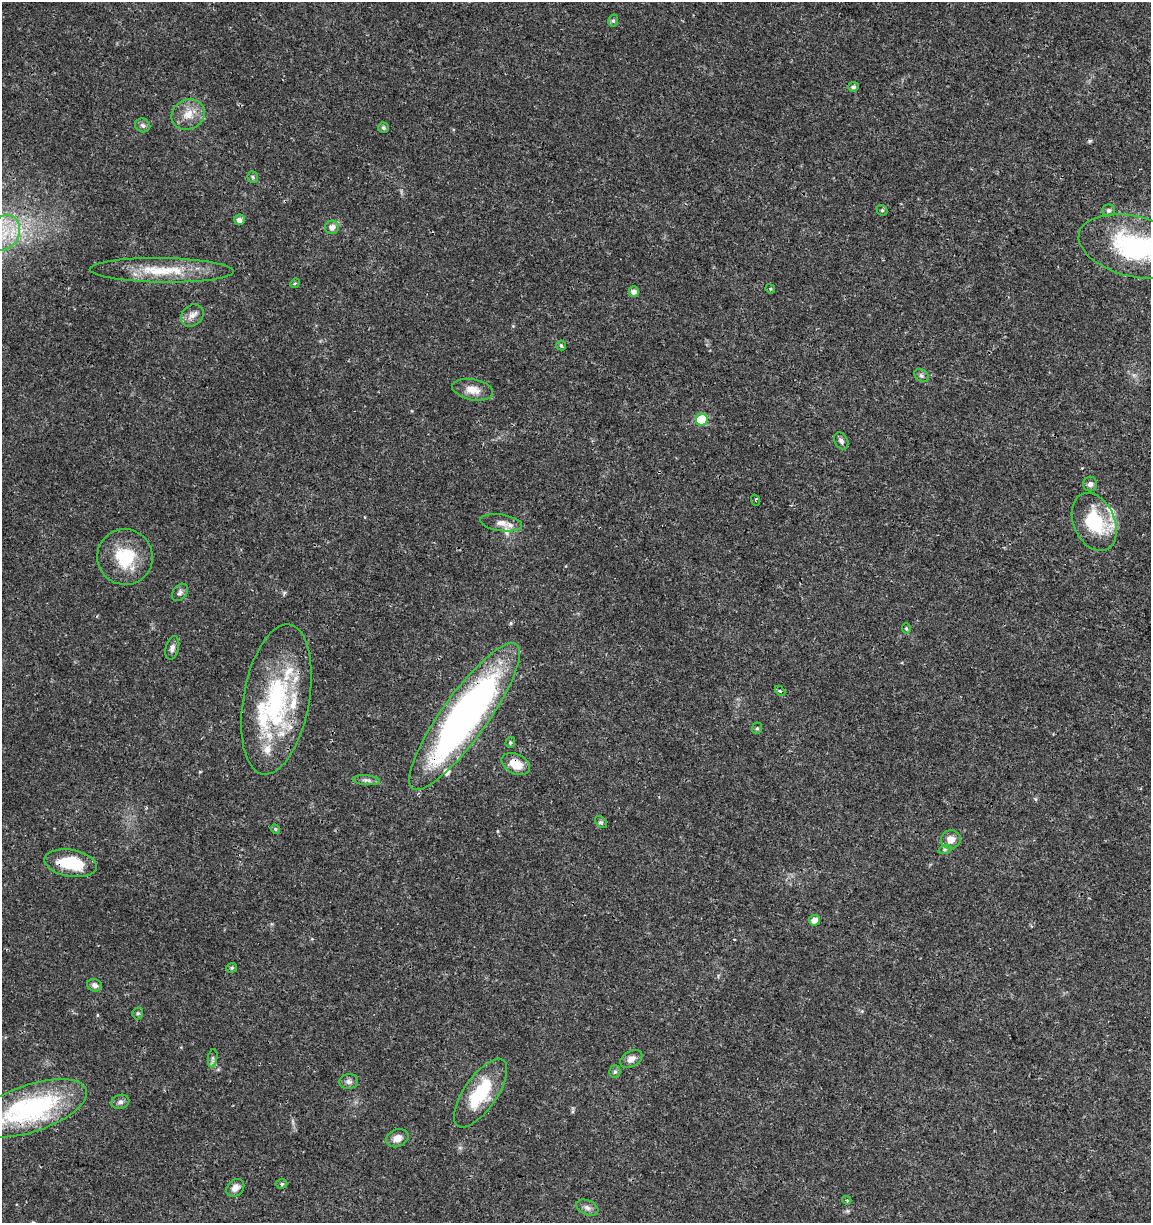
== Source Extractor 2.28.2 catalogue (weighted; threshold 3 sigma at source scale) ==
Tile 6 of 4 x 4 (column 2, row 2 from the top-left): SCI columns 1374-2522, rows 2454-3674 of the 5104 x 4898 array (HDU 1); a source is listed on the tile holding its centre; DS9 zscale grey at full resolution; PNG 1153 x 1225 px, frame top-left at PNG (2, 2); each listed source drawn as its Kron ellipse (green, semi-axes under 4 px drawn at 4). Shown black and unused: <1% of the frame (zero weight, under 3 of 4 exposures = <1% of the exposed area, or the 3 px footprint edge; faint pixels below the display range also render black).
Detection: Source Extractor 2.28.2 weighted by HDU 2 'WHT'; one run over the whole footprint, this tile lists its part. Background 0.0189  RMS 0.0018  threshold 0.00796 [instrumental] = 3 sigma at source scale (4.5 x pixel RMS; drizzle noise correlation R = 1.50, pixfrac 1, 0.0396/0.0396 arcsec/px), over >= 5 px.
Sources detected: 69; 1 cosmic-ray / hot-pixel residue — neither listed nor drawn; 10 inside a brighter listed object's ellipse — not listed separately; the other 58 listed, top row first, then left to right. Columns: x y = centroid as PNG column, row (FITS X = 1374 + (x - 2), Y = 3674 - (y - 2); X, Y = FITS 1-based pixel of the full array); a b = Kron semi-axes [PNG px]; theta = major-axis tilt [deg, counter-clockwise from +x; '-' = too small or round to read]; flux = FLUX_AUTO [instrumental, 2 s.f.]
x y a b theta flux
613 21 6 5 - 0.34
853 87 5 4 - 0.42
188 114 17 15 26 2.7
143 125 8 6 -22 0.49
383 128 5 5 - 0.39
253 177 6 5 - 0.31
882 210 5 5 - 0.28
1109 210 6 6 - 0.52
239 220 5 5 - 0.82
332 227 7 6 - 1.1
4 233 18 14 62 5.2
1136 247 58 30 -14 23
162 270 72 12 -1 7.7
295 283 5 4 - 0.21
770 289 5 4 - 0.2
634 291 5 5 - 0.82
192 316 12 10 43 1.2
561 345 5 4 - 0.37
921 376 8 5 -34 0.42
473 390 21 10 -11 2.1
702 420 6 6 - 6.9
841 441 9 6 -61 0.54
1090 484 7 7 - 0.61
755 500 5 3 - 0.18
1094 522 30 20 -66 11
501 523 21 8 -8 1.6
125 557 28 27 - 7.9
180 592 10 6 51 0.59
906 629 5 4 - 0.24
172 648 12 6 75 0.78
780 691 6 4 -44 0.25
276 699 76 33 80 26
465 716 89 23 54 83
757 728 6 5 - 0.3
510 742 6 4 70 0.29
516 764 15 9 -26 3
366 780 14 5 -5 0.66
601 822 7 4 -44 0.32
275 829 5 4 - 0.23
951 839 10 9 - 1.7
945 849 6 4 18 0.31
71 863 26 13 -10 7.5
814 920 6 5 - 1.2
232 968 5 5 - 0.26
94 985 7 6 - 0.67
138 1013 6 5 - 0.31
213 1058 9 4 80 0.45
631 1059 12 7 30 1.1
615 1072 6 5 - 0.39
349 1082 9 7 10 0.67
480 1093 40 16 55 9.8
120 1102 9 7 16 0.63
31 1108 58 23 19 30
397 1138 11 8 23 1.4
282 1184 6 4 3 0.35
235 1188 10 7 43 1.1
847 1200 5 3 - 0.23
587 1207 11 7 -23 0.8
Overlapping masked pixels (flux is a lower limit): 5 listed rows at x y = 1136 247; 465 716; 516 764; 71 863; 31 1108
Isophote crosses this tile's border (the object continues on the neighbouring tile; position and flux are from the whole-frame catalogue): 3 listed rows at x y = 4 233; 1136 247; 31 1108